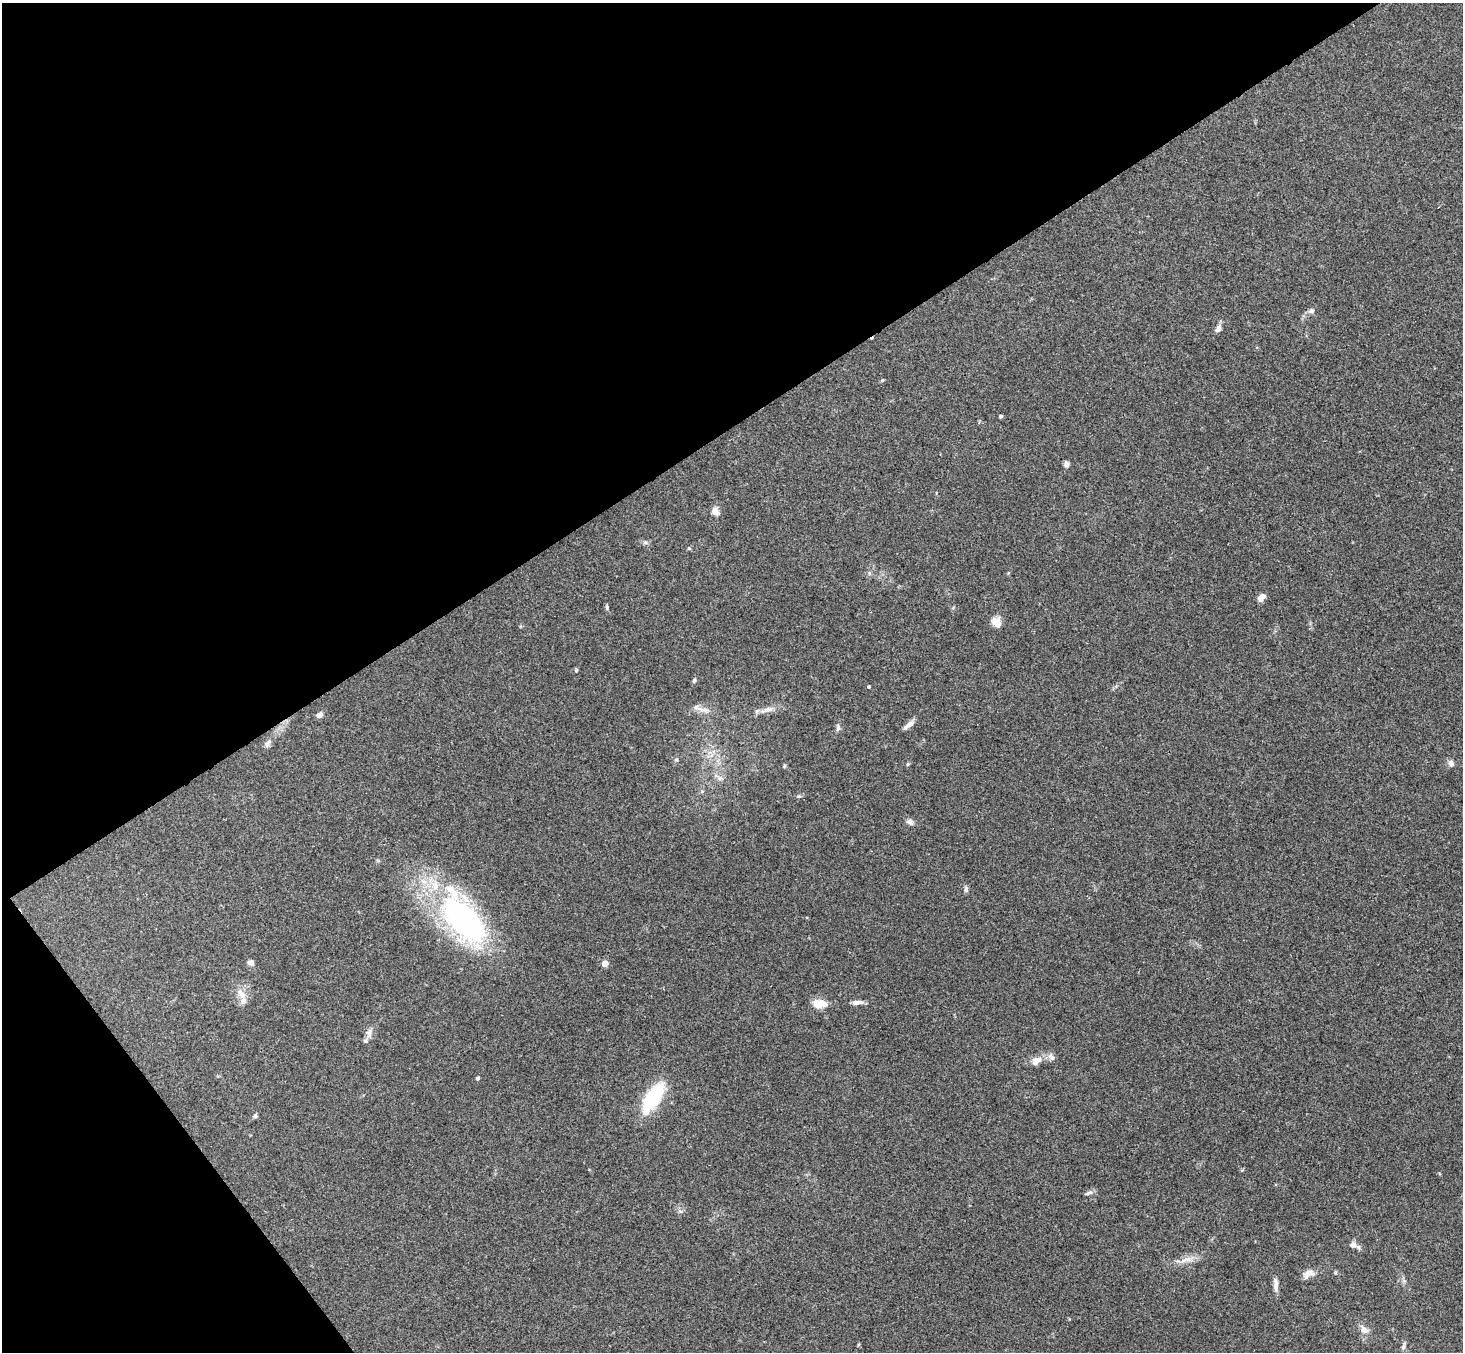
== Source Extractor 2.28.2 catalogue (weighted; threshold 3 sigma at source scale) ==
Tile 5 of 4 x 4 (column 1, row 2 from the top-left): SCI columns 53-1513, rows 3033-4382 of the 5945 x 5927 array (HDU 1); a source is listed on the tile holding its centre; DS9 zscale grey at full resolution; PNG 1465 x 1354 px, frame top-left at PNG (2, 3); no overlay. Shown black and unused: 36% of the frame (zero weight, under 3 of 4 exposures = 6% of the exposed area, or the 3 px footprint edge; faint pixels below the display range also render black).
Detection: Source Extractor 2.28.2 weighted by HDU 2 'WHT'; one run over the whole footprint, this tile lists its part. Background 0.199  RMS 0.0081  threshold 0.0365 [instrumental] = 3 sigma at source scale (4.5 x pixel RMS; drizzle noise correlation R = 1.50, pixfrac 1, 0.05/0.05 arcsec/px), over >= 5 px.
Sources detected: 48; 1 cosmic-ray / hot-pixel residue — not listed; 1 inside a brighter listed object's ellipse — not listed separately; the other 46 listed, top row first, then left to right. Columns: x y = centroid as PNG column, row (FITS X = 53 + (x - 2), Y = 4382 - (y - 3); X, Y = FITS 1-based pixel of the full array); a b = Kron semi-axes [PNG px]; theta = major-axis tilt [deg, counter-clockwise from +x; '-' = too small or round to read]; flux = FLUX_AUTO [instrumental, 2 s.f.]
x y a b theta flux
1311 311 8 6 16 2.4
1218 329 9 7 60 3.5
882 380 5 4 - 0.95
1001 416 4 4 - 1.2
1066 464 8 6 -85 2.4
715 511 10 7 -55 5.3
645 542 7 4 -18 1.5
689 548 6 4 0 0.87
1261 598 9 6 45 5.6
607 607 7 4 -82 1.2
997 623 12 8 -44 8.6
576 670 5 4 - 0.91
694 681 7 4 64 1.4
869 687 4 4 - 1
701 709 13 6 -17 4.7
767 710 13 7 15 5
319 715 7 5 33 4.6
909 725 16 5 38 4.4
838 728 9 5 90 2.1
267 743 12 6 63 3.1
676 760 5 5 - 1.1
1451 763 9 6 -63 3.2
908 764 6 4 89 0.94
784 766 5 4 - 1.2
798 796 6 4 -17 1
910 822 10 7 -51 3
966 890 7 5 -79 1.7
464 920 70 34 -50 190
251 962 8 6 1 3
605 963 4 4 - 12
241 994 15 9 -52 6.6
857 1002 14 5 4 3.8
820 1003 18 10 -2 10
369 1034 13 7 79 4.2
1052 1057 13 7 -49 3.6
1036 1061 15 10 37 6.8
478 1078 4 4 - 1.6
653 1098 35 13 58 51
255 1115 7 5 87 1.5
1088 1193 13 5 22 2.3
1353 1245 9 8 - 4
1186 1259 20 7 16 7.2
1308 1274 15 9 32 6.3
1276 1284 18 6 -87 4.6
1364 1330 13 8 -41 5.2
1403 1347 8 6 74 2